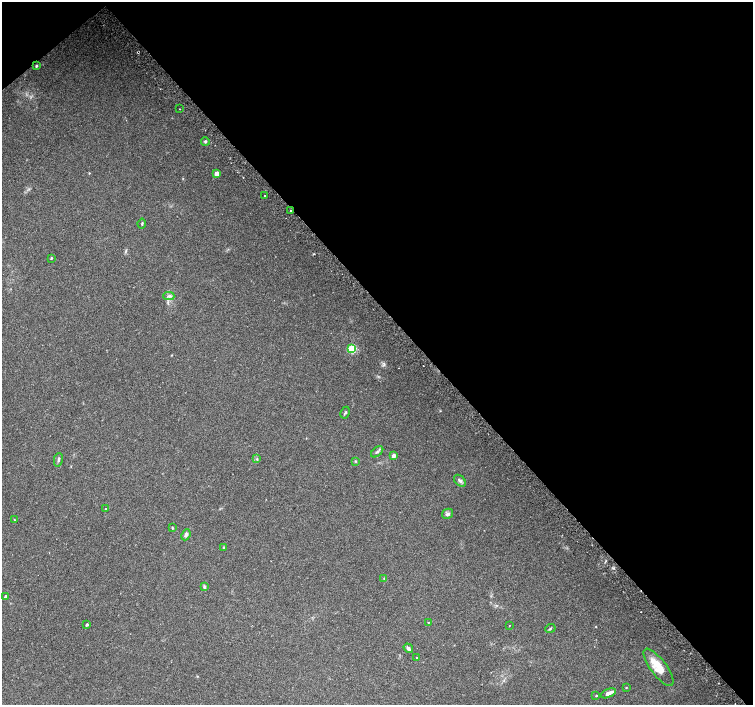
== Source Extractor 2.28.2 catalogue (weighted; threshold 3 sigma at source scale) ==
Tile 3 of 4 x 4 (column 3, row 1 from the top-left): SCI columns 3039-4540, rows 4448-5852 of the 6068 x 6021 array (HDU 1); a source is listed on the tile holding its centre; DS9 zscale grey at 2 x 2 block average (1 PNG px = mean of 2 x 2 image px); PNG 755 x 707 px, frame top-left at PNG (2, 2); each listed source drawn as its Kron ellipse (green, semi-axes under 4 px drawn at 4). Shown black and unused: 45% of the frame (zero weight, under 2 of 3 exposures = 2% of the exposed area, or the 3 px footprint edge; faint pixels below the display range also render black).
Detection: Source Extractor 2.28.2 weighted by HDU 2 'WHT'; one run over the whole footprint, this tile lists its part. Background 0.0845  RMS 0.012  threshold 0.0519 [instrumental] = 3 sigma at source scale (4.5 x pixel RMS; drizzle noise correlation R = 1.50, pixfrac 1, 0.0396/0.0396 arcsec/px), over >= 5 px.
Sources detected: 36; all 36 listed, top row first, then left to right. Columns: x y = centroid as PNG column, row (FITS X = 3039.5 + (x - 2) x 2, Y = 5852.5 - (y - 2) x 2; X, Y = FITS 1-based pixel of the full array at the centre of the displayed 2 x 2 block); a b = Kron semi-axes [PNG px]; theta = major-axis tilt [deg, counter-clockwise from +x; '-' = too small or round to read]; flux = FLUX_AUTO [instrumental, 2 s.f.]
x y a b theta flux
36 66 3 2 - 2.5
179 109 2 2 - 2.7
205 141 4 3 - 3.5
217 173 4 3 - 21
265 195 2 2 - 1.4
291 210 2 2 - 8.1
142 223 5 2 - 2.7
51 258 3 2 - 1.9
169 296 5 4 - 6.7
352 349 3 3 - 96
345 413 6 2 61 3.2
377 452 7 3 40 4.9
394 456 4 3 - 9.6
257 459 4 2 - 2.6
58 460 7 3 79 4.1
355 461 3 3 - 1.9
460 481 7 4 -45 7
106 509 2 2 - 1.6
448 514 6 4 28 5.8
14 520 2 2 - 1.3
172 528 3 2 - 2.3
186 535 6 4 66 7
224 547 3 2 - 2.2
384 578 3 2 - 2
204 587 4 3 - 4.4
6 597 3 3 - 11
428 623 3 2 - 1.9
87 625 3 2 - 3.4
509 626 2 2 - 0.92
550 628 5 2 - 2.8
408 648 5 4 - 6.1
416 658 2 2 - 3.5
659 667 22 8 -53 56
626 687 3 2 - 1.4
608 693 8 3 23 13
596 696 2 2 - 1.7
Overlapping masked pixels (flux is a lower limit): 1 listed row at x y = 291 210
Diffuse or blended objects may show on this block-average render without a row.